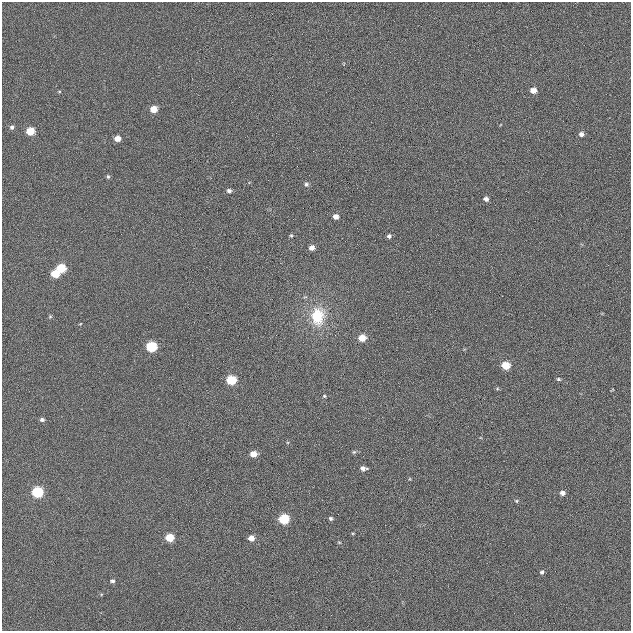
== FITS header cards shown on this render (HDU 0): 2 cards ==
NAXIS1  =                  629
NAXIS2  =                  629

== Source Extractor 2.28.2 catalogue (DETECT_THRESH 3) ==
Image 629 x 629 px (HDU 0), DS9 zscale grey, 1 PNG px = 1 image px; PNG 633 x 633 px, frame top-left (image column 1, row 629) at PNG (2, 2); no overlay
Background 0.00501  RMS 0.036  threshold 0.108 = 3 sigma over >= 5 px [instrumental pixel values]
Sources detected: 39; all 39 listed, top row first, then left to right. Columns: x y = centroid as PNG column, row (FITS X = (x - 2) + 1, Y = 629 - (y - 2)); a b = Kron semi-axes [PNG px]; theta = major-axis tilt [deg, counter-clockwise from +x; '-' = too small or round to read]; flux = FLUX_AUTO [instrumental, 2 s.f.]
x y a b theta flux
533 90 5 5 - 17
154 109 5 5 - 30
12 127 6 6 - 5.4
30 131 6 5 - 54
581 134 5 5 - 7.4
117 138 5 5 - 18
108 176 5 4 - 3.7
306 184 5 5 - 5.1
229 191 5 4 - 6.2
486 199 5 4 - 8.4
336 216 5 4 - 13
291 236 5 4 - 3
389 236 4 4 - 5.2
312 248 5 5 - 13
61 268 6 6 - 76
55 274 6 5 - 45
317 316 24 18 87 83
50 317 5 5 - 3
80 324 4 3 - 1.6
362 338 6 5 - 33
151 347 6 6 - 130
506 365 6 5 - 45
558 379 5 4 - 3.2
231 380 6 6 - 90
324 396 5 4 - 2.6
42 420 5 4 - 5.4
354 452 6 4 43 3.2
253 454 6 5 - 24
363 468 7 4 -3 9.3
37 492 6 6 - 170
562 493 5 4 - 9.5
516 501 5 4 - 2.6
331 518 5 4 - 4.2
284 519 6 6 - 120
170 538 6 5 - 52
251 538 5 5 - 17
339 542 5 3 - 1.9
542 572 4 4 - 4.5
112 581 5 4 - 4.8